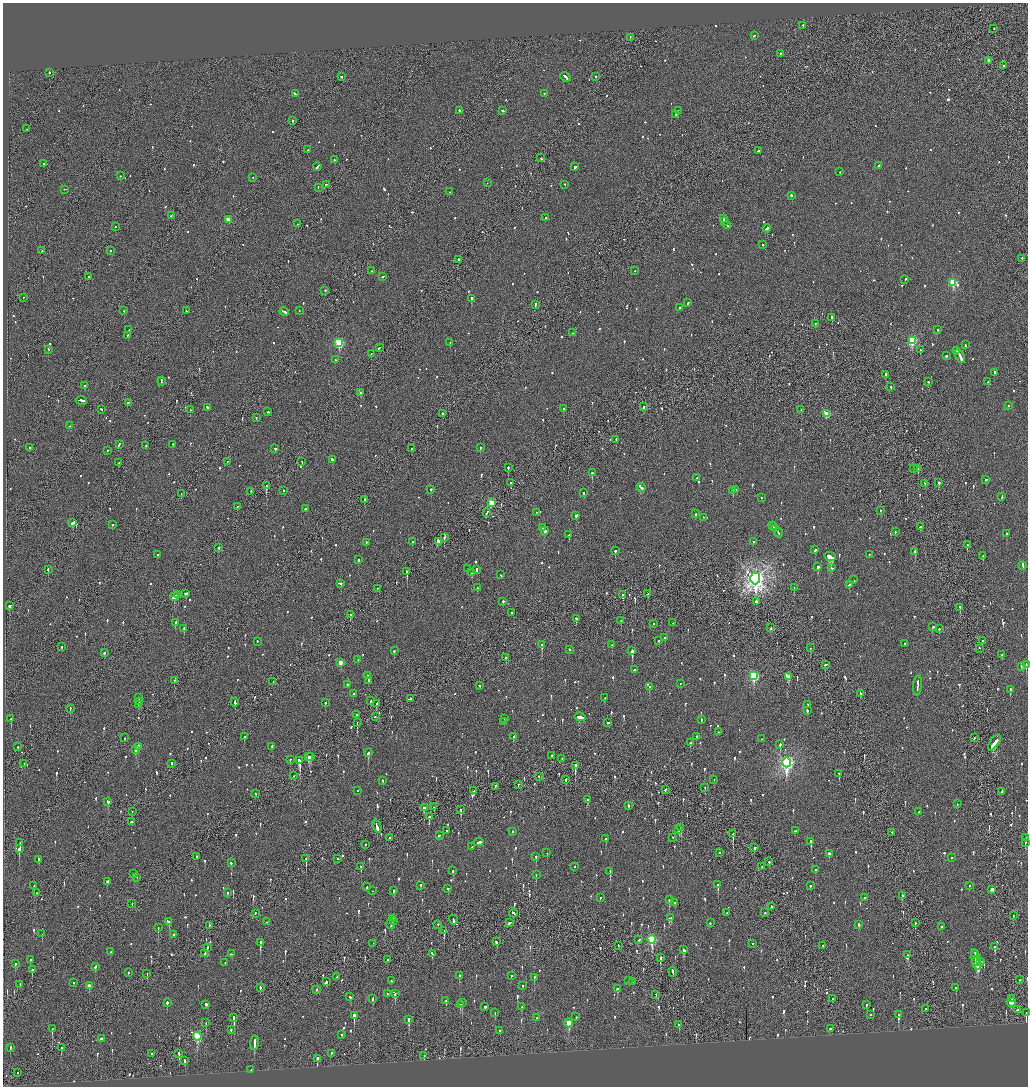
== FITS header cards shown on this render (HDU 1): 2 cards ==
NAXIS1  =                 2051
NAXIS2  =                 2168

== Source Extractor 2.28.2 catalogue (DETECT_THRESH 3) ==
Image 2051 x 2168 px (HDU 1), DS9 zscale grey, zoomed out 1/2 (1 PNG px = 2 x 2 image px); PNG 1030 x 1088 px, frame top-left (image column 2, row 2168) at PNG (3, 3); each listed source drawn as its Kron ellipse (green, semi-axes under 4 px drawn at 4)
Background -0.0981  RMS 0.068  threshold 0.204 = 3 sigma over >= 5 px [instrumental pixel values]
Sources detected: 1294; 44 cannot appear on this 1/2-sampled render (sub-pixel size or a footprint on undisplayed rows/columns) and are neither listed nor drawn; of the other 1250, the 500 brightest by FLUX_AUTO listed and drawn (750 fainter detections omitted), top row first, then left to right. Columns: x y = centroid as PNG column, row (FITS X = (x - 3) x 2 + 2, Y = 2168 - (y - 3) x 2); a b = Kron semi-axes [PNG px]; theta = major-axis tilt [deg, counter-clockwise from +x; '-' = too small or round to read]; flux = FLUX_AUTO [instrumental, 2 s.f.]
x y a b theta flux
803 26 2 2 - 62
994 29 2 1 - 52
754 36 3 2 - 120
630 38 2 1 - 52
780 54 2 2 - 58
989 61 2 2 - 60
1003 66 2 2 - 310
49 73 2 2 - 120
341 77 3 2 - 98
565 77 5 2 - 260
596 77 2 2 - 150
295 94 4 2 - 160
544 94 2 2 - 96
459 111 2 2 - 200
503 111 3 2 - 100
678 111 2 2 - 55
676 115 2 2 - 71
292 121 2 2 - 110
26 129 2 1 - 69
308 150 2 2 - 59
758 151 2 2 - 79
541 158 3 1 - 140
334 160 2 2 - 120
44 164 2 1 - 62
878 166 2 2 - 87
317 167 4 2 - 140
575 167 3 2 - 140
840 172 2 2 - 87
120 176 2 1 - 84
253 178 2 2 - 60
487 183 2 1 - 60
326 185 2 2 - 64
565 185 2 2 - 94
318 188 2 2 - 140
64 190 2 2 - 53
449 192 2 2 - 51
791 196 2 2 - 270
171 216 3 2 - 130
545 218 2 2 - 59
723 219 3 2 - 150
228 220 3 2 - 190
724 222 3 2 - 200
298 224 2 2 - 55
728 226 2 2 - 54
115 227 2 1 - 62
767 229 4 2 - 340
763 245 2 2 - 73
42 251 2 1 - 73
110 251 2 2 - 55
1022 259 2 2 - 160
459 260 2 2 - 260
372 271 2 2 - 62
635 271 2 2 - 57
89 277 2 2 - 96
383 277 2 1 - 82
905 280 3 2 - 100
953 283 3 3 - 840
325 291 2 2 - 110
23 298 2 1 - 110
472 299 3 2 - 1500
688 303 3 2 - 65
535 305 4 2 - 140
680 308 2 2 - 130
124 311 2 2 - 94
186 311 2 2 - 61
299 311 2 1 - 89
284 312 4 2 - 200
832 318 3 2 - 210
815 324 2 2 - 77
129 330 2 1 - 100
938 330 2 2 - 150
573 333 2 2 - 54
128 336 3 2 - 60
912 341 3 3 - 1200
339 343 3 3 - 930
450 343 2 2 - 90
965 345 3 2 - 76
379 348 2 2 - 70
48 350 2 2 - 94
920 350 2 1 - 78
956 351 2 2 - 55
371 354 2 1 - 80
947 356 3 2 - 120
960 357 7 2 -64 280
335 360 2 2 - 150
994 373 3 2 - 110
886 374 3 2 - 98
161 381 2 2 - 110
162 382 2 2 - 120
928 382 2 2 - 80
988 382 3 2 - 160
85 386 2 2 - 79
891 387 2 2 - 110
361 393 2 2 - 180
81 401 6 2 -9 240
128 403 3 2 - 61
1008 406 2 2 - 66
644 407 2 1 - 810
207 408 3 2 - 77
564 409 2 2 - 160
101 410 2 2 - 120
190 410 2 2 - 63
801 410 2 1 - 50
268 412 2 2 - 82
442 414 2 2 - 170
826 414 3 2 - 310
256 418 2 2 - 53
70 426 2 2 - 66
616 440 3 1 - 68
119 445 3 2 - 120
173 445 2 2 - 53
146 446 2 2 - 61
29 448 2 2 - 53
480 448 2 2 - 150
275 449 2 2 - 85
411 449 2 1 - 55
107 451 2 2 - 63
332 460 3 2 - 130
227 462 2 1 - 55
302 462 2 2 - 110
119 463 2 2 - 68
508 468 2 2 - 220
913 469 2 2 - 160
918 469 2 2 - 97
592 473 2 2 - 420
697 478 2 2 - 53
985 480 2 2 - 83
511 483 2 2 - 330
939 483 2 2 - 250
925 484 3 2 - 80
266 486 3 2 - 700
641 488 5 2 - 360
431 490 2 2 - 78
736 490 2 2 - 51
284 491 2 2 - 53
733 491 2 2 - 350
251 492 2 2 - 68
584 493 2 2 - 94
181 494 2 1 - 62
1002 497 3 2 - 110
761 498 2 2 - 69
365 500 2 1 - 320
491 503 3 3 - 330
237 507 2 2 - 56
305 509 2 2 - 90
881 511 2 2 - 73
487 513 3 1 - 160
537 513 2 2 - 58
696 514 2 2 - 70
576 516 2 2 - 210
703 518 2 2 - 58
73 523 4 2 - 230
113 525 2 2 - 100
772 526 2 2 - 170
774 527 2 2 - 130
920 527 2 2 - 58
543 528 2 2 - 54
775 529 3 2 - 160
545 531 2 2 - 380
895 532 2 2 - 54
778 533 5 2 - 180
1006 534 2 2 - 120
569 535 2 2 - 160
444 538 2 1 - 350
438 541 3 2 - 340
413 542 2 2 - 110
753 542 2 2 - 130
366 543 2 2 - 69
967 545 2 1 - 210
218 548 2 2 - 240
815 550 2 2 - 78
615 551 2 2 - 150
915 552 2 2 - 250
157 555 2 2 - 65
869 555 2 2 - 53
983 556 2 2 - 89
830 557 6 2 -23 1200
358 560 2 2 - 150
1023 566 4 2 - 180
818 567 2 2 - 550
832 568 3 2 - 64
468 569 2 2 - 76
48 570 2 2 - 260
476 570 3 2 - 110
407 572 2 2 - 370
472 573 3 2 - 130
501 575 2 2 - 70
755 579 6 5 - 9200
854 580 2 2 - 280
341 584 2 2 - 220
849 585 2 2 - 80
478 588 2 2 - 100
794 588 2 1 - 73
377 589 2 2 - 60
185 594 3 2 - 110
648 594 2 1 - 72
177 595 2 1 - 87
623 595 2 2 - 820
174 597 4 2 - 360
503 602 2 2 - 86
756 602 2 2 - 190
10 606 3 2 - 150
960 608 2 1 - 130
511 613 2 2 - 50
351 615 3 2 - 130
576 619 2 2 - 210
621 621 2 1 - 51
175 623 2 2 - 620
673 623 2 1 - 57
653 624 2 2 - 65
933 627 3 2 - 140
771 628 2 2 - 66
184 629 2 2 - 200
939 629 2 2 - 130
665 638 2 2 - 180
659 641 2 2 - 92
982 641 2 2 - 73
257 642 2 2 - 72
904 644 2 2 - 110
542 645 3 2 - 490
612 645 2 2 - 100
61 647 2 2 - 51
810 648 2 2 - 99
979 649 2 1 - 180
569 650 2 2 - 63
394 651 2 2 - 94
632 651 3 2 - 1300
104 653 2 2 - 110
1002 655 2 2 - 78
506 658 2 2 - 91
358 660 2 2 - 78
341 663 3 2 - 170
826 665 3 2 - 120
1026 665 3 2 - 240
1022 667 3 2 - 80
634 670 2 2 - 110
368 676 2 2 - 55
754 676 4 3 - 1300
788 677 3 2 - 220
174 681 2 1 - 60
369 681 2 2 - 180
273 682 2 1 - 55
680 684 2 2 - 50
347 685 2 2 - 130
480 686 3 2 - 180
917 686 10 2 86 380
649 687 2 2 - 57
1010 690 3 2 - 130
353 694 2 2 - 69
860 694 3 2 - 70
138 698 3 2 - 85
605 698 2 2 - 90
410 699 2 2 - 57
371 701 2 2 - 55
140 702 4 2 - 200
235 702 4 2 - 180
325 703 2 2 - 99
376 704 3 2 - 170
139 705 3 2 - 120
807 705 2 2 - 110
70 709 2 1 - 82
807 711 2 2 - 55
357 715 2 1 - 100
375 717 2 2 - 71
580 717 5 2 - 190
11 719 2 2 - 360
504 719 2 2 - 79
701 720 2 2 - 57
504 722 2 2 - 170
357 723 2 1 - 140
608 723 2 2 - 150
719 732 2 2 - 73
244 737 2 2 - 110
514 737 3 2 - 120
696 737 2 2 - 57
124 738 2 1 - 130
974 738 2 2 - 50
762 739 2 2 - 100
690 743 2 2 - 170
994 743 9 2 55 540
780 745 3 2 - 150
18 747 2 2 - 77
138 747 3 2 - 180
272 747 2 2 - 130
136 750 2 2 - 290
368 753 3 2 - 120
552 756 2 2 - 54
308 757 3 2 - 240
310 757 3 3 - 310
562 759 2 2 - 53
290 760 2 2 - 56
299 761 4 3 - 1200
786 763 5 4 - 3800
24 764 2 1 - 51
172 764 2 2 - 390
575 766 4 2 - 410
839 774 2 2 - 84
294 776 2 1 - 53
539 777 2 2 - 59
566 780 3 2 - 190
714 780 2 2 - 92
383 781 2 2 - 69
518 785 2 2 - 54
495 787 3 1 - 96
705 788 2 2 - 82
665 790 3 2 - 120
358 791 2 2 - 75
474 791 2 2 - 100
1002 792 4 2 - 140
255 794 2 1 - 77
588 800 3 2 - 93
108 802 3 2 - 110
957 804 2 1 - 110
628 806 2 1 - 170
434 807 2 1 - 67
424 808 2 2 - 180
461 810 2 2 - 57
132 812 2 2 - 58
919 812 2 2 - 52
429 817 3 2 - 270
131 822 2 1 - 130
377 827 7 2 -66 270
681 828 2 2 - 120
679 830 3 2 - 77
446 831 2 2 - 170
795 831 2 2 - 70
512 832 2 2 - 76
892 833 2 2 - 85
733 834 3 1 - 290
439 836 2 2 - 68
390 838 2 1 - 82
673 838 2 1 - 200
1026 838 2 2 - 64
606 839 2 2 - 82
479 842 5 2 - 200
811 842 4 2 - 110
20 843 2 1 - 110
1025 843 2 2 - 79
365 845 2 2 - 130
472 847 2 2 - 61
754 848 2 2 - 410
19 849 3 2 - 430
547 853 2 2 - 120
719 853 2 2 - 110
829 854 2 2 - 210
197 857 2 2 - 250
536 857 3 2 - 160
952 858 2 2 - 97
306 859 3 1 - 190
338 859 2 2 - 69
38 860 3 2 - 70
769 862 2 2 - 120
231 863 2 2 - 99
361 867 3 1 - 120
574 867 2 2 - 81
762 867 2 2 - 60
815 870 3 2 - 240
453 871 2 2 - 52
610 872 3 2 - 210
134 874 2 2 - 59
536 875 2 2 - 71
137 878 2 1 - 80
107 882 2 2 - 73
718 885 2 2 - 330
34 886 3 2 - 66
421 886 3 2 - 85
810 886 2 2 - 57
969 886 3 2 - 70
367 887 2 2 - 60
448 889 2 2 - 280
992 890 4 2 - 170
372 891 2 2 - 67
394 891 2 2 - 200
37 893 2 2 - 75
228 893 2 2 - 57
902 896 3 2 - 95
600 898 2 2 - 85
864 898 2 2 - 120
669 900 3 2 - 120
674 903 2 2 - 57
132 904 2 1 - 54
771 907 3 2 - 85
513 913 4 2 - 220
727 913 2 2 - 55
765 913 2 2 - 59
255 914 2 1 - 98
1013 916 2 2 - 52
670 918 3 2 - 280
392 919 2 1 - 170
393 920 2 2 - 110
453 920 5 2 - 170
169 922 3 2 - 580
266 922 2 1 - 60
509 923 4 2 - 180
710 923 2 2 - 64
915 923 2 2 - 140
391 924 5 2 - 270
438 925 2 2 - 68
859 925 3 2 - 100
209 926 2 1 - 51
941 927 2 2 - 230
158 928 3 2 - 140
444 931 3 1 - 85
42 934 3 2 - 52
174 935 2 2 - 300
639 940 2 2 - 51
652 940 4 3 - 1100
496 942 3 2 - 82
260 943 3 2 - 500
373 944 2 1 - 170
753 944 2 2 - 58
618 946 2 1 - 100
823 946 2 2 - 170
995 947 4 2 - 77
207 948 4 2 - 150
684 950 4 2 - 98
111 952 2 2 - 70
205 954 2 2 - 63
231 954 3 2 - 73
432 954 4 2 - 59
975 954 2 1 - 120
908 955 2 2 - 69
660 958 3 2 - 230
976 958 9 2 -78 950
30 960 2 2 - 59
387 960 2 2 - 78
981 962 2 2 - 69
225 963 2 2 - 82
15 964 3 2 - 68
977 964 7 2 -79 870
95 967 3 2 - 120
32 970 2 2 - 200
673 972 5 2 - 220
128 973 2 2 - 94
147 974 2 1 - 83
459 976 3 2 - 130
511 976 2 2 - 68
336 977 2 2 - 82
534 978 2 2 - 98
1019 980 2 2 - 55
391 981 2 2 - 66
629 981 2 2 - 63
326 982 3 2 - 230
632 982 2 1 - 95
74 983 2 2 - 66
20 985 2 1 - 84
89 986 4 2 - 74
522 986 2 2 - 58
260 988 2 2 - 350
956 988 2 2 - 120
617 989 2 2 - 150
317 990 2 2 - 93
387 994 2 2 - 69
395 994 4 2 - 160
656 995 2 1 - 150
350 997 2 2 - 69
373 999 3 2 - 180
832 999 2 2 - 53
1011 999 2 2 - 75
446 1001 3 2 - 130
167 1003 2 2 - 380
462 1003 2 2 - 280
1011 1003 5 2 - 180
206 1005 3 2 - 120
460 1005 3 2 - 110
866 1005 2 2 - 61
485 1007 3 2 - 62
522 1007 3 2 - 51
926 1009 2 2 - 82
1018 1010 2 2 - 71
495 1013 4 1 - 60
1026 1013 4 2 - 170
870 1015 2 2 - 53
898 1015 3 2 - 230
354 1016 4 2 - 1200
576 1017 2 2 - 80
234 1018 3 2 - 630
537 1018 2 2 - 68
408 1020 4 2 - 310
206 1023 2 1 - 92
569 1023 4 3 - 360
679 1025 2 2 - 120
52 1029 3 1 - 61
830 1029 2 2 - 83
231 1030 2 2 - 94
500 1031 2 2 - 100
342 1035 2 2 - 57
197 1036 4 3 - 740
101 1039 2 2 - 1300
254 1043 7 2 87 1200
10 1048 3 2 - 59
61 1048 3 2 - 65
151 1054 2 2 - 76
179 1054 3 2 - 160
331 1054 3 2 - 86
424 1056 3 1 - 220
317 1059 3 2 - 330
185 1061 3 2 - 170
251 1070 2 2 - 81
18 1073 2 2 - 95
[750 fainter detections neither listed nor drawn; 44 sub-pixel or undisplayed-footprint detections neither listed nor drawn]